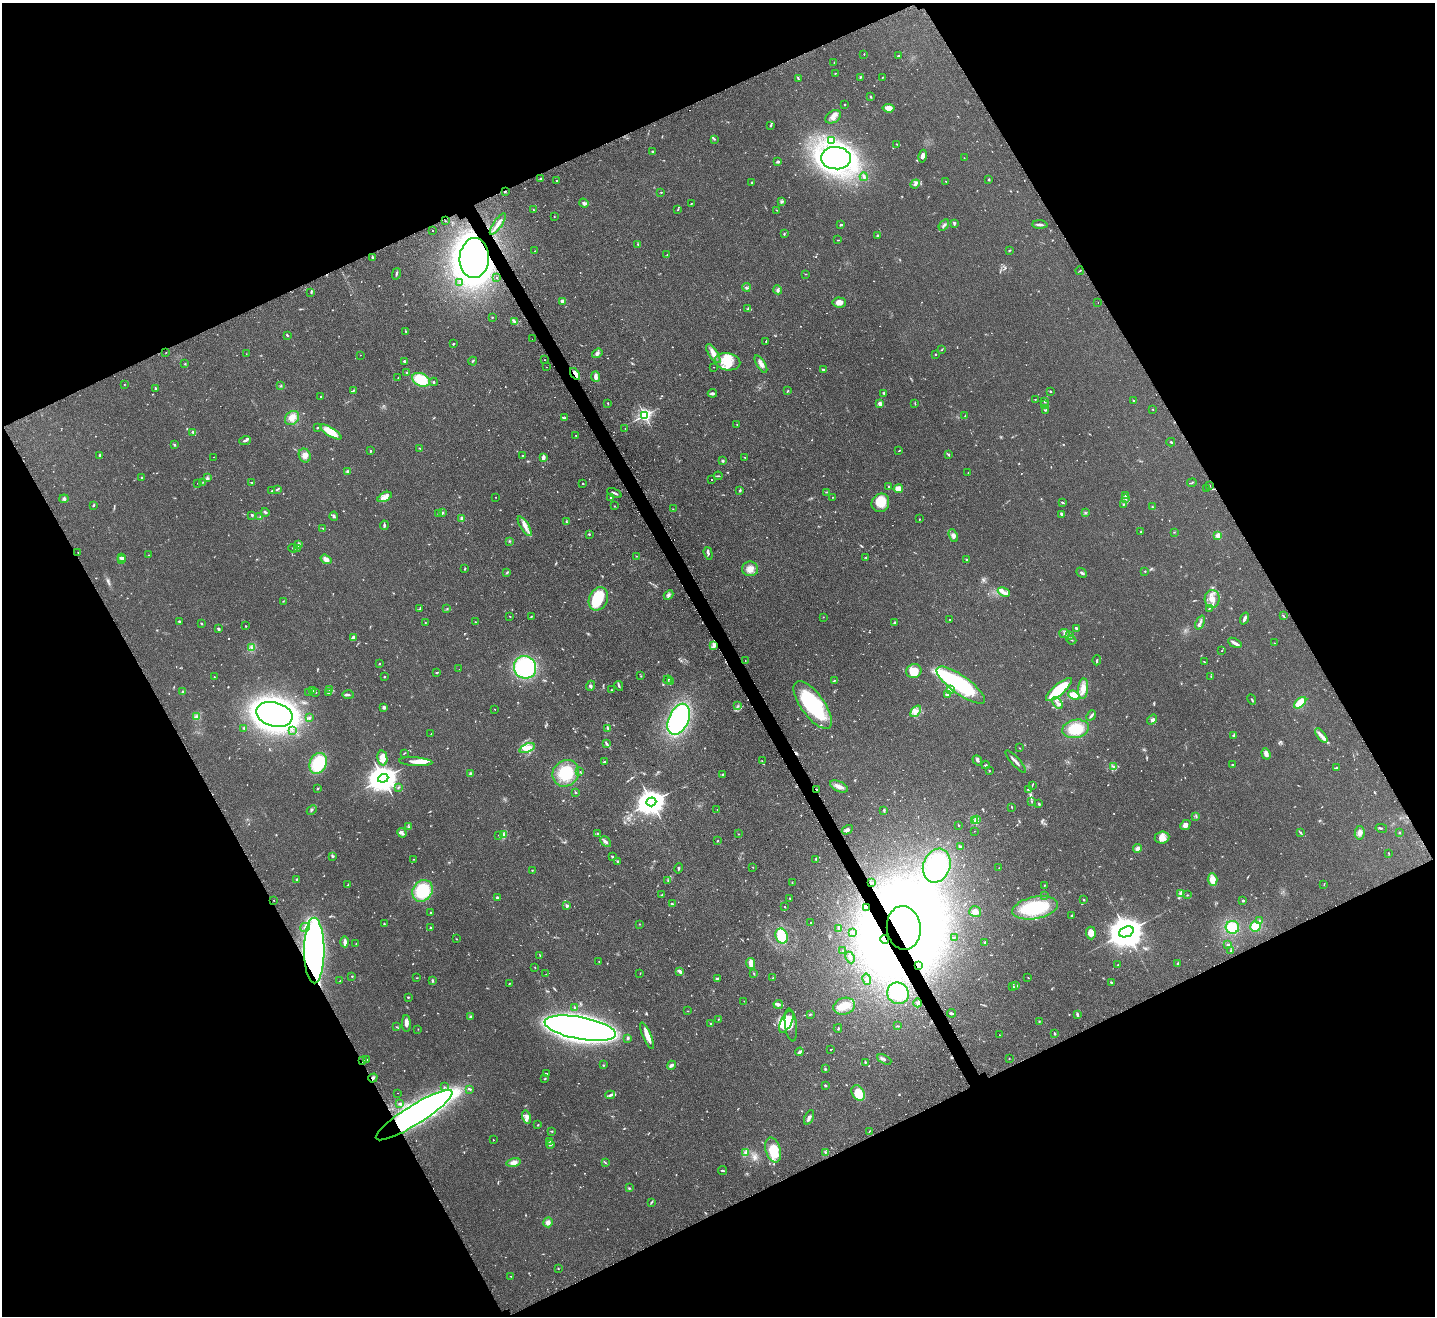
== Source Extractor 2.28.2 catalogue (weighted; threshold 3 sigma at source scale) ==
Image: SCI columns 37-5765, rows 200-5455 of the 5799 x 5790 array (HDU 1 of 3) = the unmasked area's bounding box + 8 px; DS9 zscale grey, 4 x 4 block average (1 PNG px = mean of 4 x 4 image px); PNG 1437 x 1318 px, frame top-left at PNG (2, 3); each listed source drawn as its Kron ellipse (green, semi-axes under 4 px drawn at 4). Shown black and unused: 46% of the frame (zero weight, under 2 of 3 exposures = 4% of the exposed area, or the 3 px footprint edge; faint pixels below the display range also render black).
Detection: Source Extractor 2.28.2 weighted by HDU 2 'WHT'. Background 0.11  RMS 0.0074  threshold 0.0335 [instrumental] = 3 sigma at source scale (4.5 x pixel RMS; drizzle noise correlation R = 1.50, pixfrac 1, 0.05/0.05 arcsec/px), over >= 5 px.
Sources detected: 965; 13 too faint to see at this stretch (4 x 4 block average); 24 inside a brighter object's white glare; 13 cosmic-ray / hot-pixel residue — neither listed nor drawn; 22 coinciding with a brighter row at this scale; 51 inside a brighter listed object's ellipse — not listed separately; of the other 842, all 500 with FLUX_AUTO >= 1.78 (the completeness limit of this list) listed and drawn (342 fainter detections not listed), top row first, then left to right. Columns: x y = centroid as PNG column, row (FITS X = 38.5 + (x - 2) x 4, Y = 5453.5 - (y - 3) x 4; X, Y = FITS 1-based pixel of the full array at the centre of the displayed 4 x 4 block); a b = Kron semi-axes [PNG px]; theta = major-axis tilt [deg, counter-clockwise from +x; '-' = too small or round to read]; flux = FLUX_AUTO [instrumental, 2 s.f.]
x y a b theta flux
864 54 2 2 - 2.2
898 56 2 2 - 4.5
834 62 2 2 - 2
835 73 2 2 - 2
860 77 3 2 - 3.9
882 77 3 2 - 3
798 78 4 2 - 4.4
870 96 3 2 - 3.9
845 104 2 2 - 4.2
888 108 6 4 -7 35
833 117 8 5 33 24
770 125 3 2 - 5.2
714 139 2 2 - 2.1
831 140 3 2 - 18
897 144 4 2 - 2.7
652 151 3 2 - 4.6
923 156 6 3 78 18
836 158 15 11 -4 2400
964 158 2 2 - 2.1
778 161 3 2 - 7.1
864 177 4 2 - 6.8
541 178 2 2 - 2.8
988 180 3 2 - 4.9
557 181 2 2 - 2.6
946 181 2 2 - 2.9
752 183 3 2 - 4.1
915 184 5 2 - 8.3
505 191 2 2 - 3.7
661 192 3 2 - 2.3
782 202 3 2 - 5.1
584 203 5 3 - 9.2
691 204 3 2 - 2.4
533 210 2 2 - 2.9
677 210 2 2 - 2.1
777 210 2 2 - 2.1
554 217 2 2 - 2.2
445 221 2 2 - 1.9
954 223 4 2 - 5.9
498 224 13 2 55 24
841 225 2 2 - 7
944 225 6 2 54 6.7
1040 225 8 2 -2 9.9
432 231 2 2 - 2.2
784 234 2 2 - 3.8
877 235 3 2 - 7.7
838 240 2 2 - 2
638 244 3 2 - 4.2
1009 250 2 2 - 2.5
535 251 2 2 - 1.8
667 254 3 2 - 2
373 258 4 2 - 5.4
474 258 20 14 86 3000
1079 271 4 2 - 3.1
396 274 6 2 75 6.4
805 274 3 2 - 2.2
497 278 2 2 - 5.6
460 283 2 2 - 2.2
746 287 4 2 - 4.2
778 290 4 2 - 6.6
311 292 2 2 - 2.7
562 301 3 2 - 14
839 302 6 5 - 25
1098 303 2 2 - 2.1
748 309 4 3 - 6.1
492 317 2 2 - 3.6
514 321 4 2 - 6.8
406 331 2 2 - 3.6
287 336 3 2 - 2.8
532 339 2 2 - 2.4
766 341 2 2 - 2.6
453 344 2 2 - 3.7
942 350 3 2 - 2.8
166 352 2 2 - 2.7
597 353 5 3 - 12
246 354 2 2 - 2.2
713 354 11 4 -57 31
935 354 2 2 - 3
360 355 2 2 - 2
545 360 2 2 - 2.7
404 361 2 2 - 34
473 361 4 2 - 4
727 362 13 8 -11 71
185 364 3 2 - 2.9
761 364 10 3 -59 24
546 367 2 2 - 1.9
714 367 2 2 - 1.9
823 369 3 2 - 3.8
406 373 3 2 - 3.7
575 374 6 3 -56 17
596 377 5 2 - 23
398 378 3 2 - 2.3
421 380 9 6 -24 140
434 382 4 2 - 2.8
124 385 2 2 - 4.2
281 385 2 2 - 1.9
156 388 4 2 - 5
354 390 4 2 - 3.7
788 391 3 2 - 2.6
1050 391 2 2 - 4.1
712 393 4 3 - 8.1
884 393 3 2 - 4.8
320 396 2 2 - 2.6
1035 399 2 2 - 2.3
1133 401 2 2 - 9.6
1044 402 2 2 - 2.2
608 403 3 2 - 3
880 403 2 2 - 79
915 403 3 2 - 2.7
1045 405 3 2 - 3.5
1153 409 2 2 - 2.5
1045 410 3 2 - 3.9
645 415 2 2 - 1100
965 416 2 2 - 1.9
292 418 8 6 46 34
565 418 4 2 - 3.6
737 424 2 2 - 2.6
317 428 2 2 - 4.4
625 428 2 2 - 1.8
192 432 3 3 - 5.7
330 432 12 4 -32 81
576 435 2 2 - 4.2
245 440 6 2 19 9.9
1171 442 4 2 - 3.4
174 445 2 2 - 21
419 448 3 2 - 1.9
370 451 2 2 - 4.2
899 451 2 2 - 3.2
948 454 3 2 - 4.3
100 455 2 2 - 9.6
305 455 7 6 - 21
522 455 2 2 - 2.8
214 457 2 2 - 2.5
543 457 4 2 - 20
745 457 3 2 - 2.1
723 461 3 3 - 4.5
347 471 3 3 - 5.1
968 473 2 2 - 2.3
718 476 4 2 - 4
141 477 2 2 - 3.5
207 478 3 3 - 6.1
711 479 2 2 - 4.3
203 482 2 2 - 2.4
252 482 4 2 - 3
198 483 2 2 - 2.7
1192 483 5 2 - 3.5
583 484 2 2 - 2.9
889 486 3 2 - 5
1209 486 2 2 - 4.4
277 489 4 2 - 6.1
898 489 5 3 - 41
1207 489 2 2 - 2.2
272 490 2 2 - 2.3
740 490 3 2 - 5.5
826 492 2 2 - 1.8
614 493 8 2 -25 8.1
1126 495 2 2 - 3.2
384 497 8 3 27 19
496 497 2 2 - 3.3
833 497 2 2 - 3.2
610 498 2 2 - 3.4
64 499 4 2 - 5.6
1126 499 2 2 - 1.9
1062 502 2 2 - 5.8
880 503 9 8 - 98
1124 504 2 2 - 1.9
93 505 3 2 - 6
614 506 2 2 - 1.8
1152 507 3 2 - 3.3
673 509 2 2 - 2
265 512 4 2 - 6.2
442 513 4 2 - 7.3
1085 513 3 2 - 4.2
438 514 3 2 - 2.6
1062 514 3 3 - 12
252 515 2 2 - 8.8
260 516 2 2 - 2.2
334 516 4 2 - 5.2
462 518 3 3 - 10
919 519 2 2 - 2
566 522 3 2 - 3
384 525 5 2 - 5.6
525 526 11 4 -58 26
323 528 3 2 - 3.4
1141 532 2 2 - 2.8
1174 532 2 2 - 2.5
589 534 2 2 - 4.4
953 535 7 4 -68 13
1218 535 2 2 - 140
510 541 3 2 - 2.3
298 545 4 3 - 11
293 548 5 2 - 4.1
297 548 2 2 - 5.5
78 552 2 2 - 3.3
708 553 6 2 -73 8.2
148 555 2 2 - 1.9
637 556 3 2 - 2.1
865 557 2 2 - 2.3
121 558 2 2 - 29
326 559 6 3 -34 26
966 559 2 2 - 2.8
122 560 4 3 - 9.8
465 569 3 2 - 3.3
750 569 8 7 - 32
1145 571 2 2 - 3.3
507 572 3 2 - 4.2
1082 573 6 2 -43 8.3
1004 592 6 3 -22 15
668 595 5 3 - 10
598 599 12 9 64 240
1212 599 9 7 88 39
283 601 2 2 - 2.2
1209 608 4 2 - 3.3
420 609 3 2 - 5.2
447 609 3 2 - 2.3
510 616 2 2 - 2.2
531 616 3 2 - 2.4
1283 616 3 2 - 3
823 617 2 2 - 2.8
1244 619 6 2 70 17
950 620 2 2 - 2.4
179 621 2 2 - 6.2
425 622 2 2 - 3
475 622 2 2 - 1.8
894 623 2 2 - 4.3
1200 623 7 2 67 9.8
201 624 2 2 - 4.1
246 626 2 2 - 2.8
218 629 3 2 - 7.2
1077 629 4 3 - 7.4
1064 633 5 4 - 13
1070 636 3 2 - 2.6
353 638 4 2 - 21
1071 640 5 2 - 4.2
1235 643 7 2 -31 22
1274 643 2 2 - 2.8
714 646 2 2 - 3.1
252 647 3 2 - 5.3
1222 650 2 2 - 1.9
745 660 2 2 - 1.8
1097 660 5 2 - 3.8
1204 662 3 2 - 2.4
379 664 2 2 - 2.9
525 667 11 11 - 450
459 669 2 2 - 2.4
914 671 8 7 - 69
437 672 4 2 - 3.2
641 676 2 2 - 2
214 677 2 2 - 4
384 677 2 2 - 11
1211 677 2 2 - 1.9
668 680 4 2 - 5.7
834 680 3 2 - 2.3
670 682 4 2 - 4.9
961 685 29 9 -36 450
590 686 5 3 - 8.2
619 686 5 2 - 7
950 689 3 3 - 14
1083 689 10 5 85 40
313 690 3 2 - 5.2
330 690 3 2 - 3.6
611 690 2 2 - 2.7
1059 690 16 5 41 200
182 692 2 2 - 3
308 692 2 2 - 2.3
316 692 3 2 - 2.6
328 693 3 2 - 4.3
348 695 6 2 -2 7.1
947 695 4 2 - 4.4
1074 695 6 4 -25 120
1252 699 5 2 - 4.8
1057 703 7 2 -51 11
1300 703 7 4 43 75
813 705 28 11 -54 370
738 706 2 2 - 3.2
384 707 4 3 - 8.9
495 709 2 2 - 2
916 711 6 4 51 19
274 714 18 12 -15 3100
1091 715 5 2 - 9.2
197 716 4 2 - 5.1
309 718 3 2 - 3.7
679 719 16 10 65 590
1152 719 5 3 - 11
244 728 3 2 - 3.1
608 728 4 2 - 4.5
1075 729 13 9 10 120
292 730 2 2 - 1.9
431 734 2 2 - 2.4
1233 736 3 2 - 4.7
1321 736 8 3 -54 16
607 744 4 2 - 6.9
527 748 8 4 20 36
1020 748 2 2 - 1.8
404 753 4 2 - 2.4
1266 754 6 4 -72 18
382 758 7 5 -78 40
977 760 5 3 - 9.3
762 761 3 2 - 2.1
416 762 17 4 -4 33
605 762 4 2 - 5.4
1016 762 15 2 -48 17
318 763 11 8 64 170
985 765 4 2 - 4.6
1232 765 2 2 - 3.2
1114 767 3 2 - 3.1
1336 768 4 2 - 7.7
989 770 3 2 - 1.9
580 772 2 2 - 2.6
471 773 2 2 - 3
566 773 14 12 48 150
723 774 2 2 - 4.4
383 778 5 4 - 6800
1032 785 2 2 - 2.1
839 786 10 5 -25 23
398 787 3 2 - 3.9
317 789 3 2 - 3.5
817 789 3 2 - 3.6
1028 789 3 2 - 4.2
575 792 3 2 - 3.8
1032 801 2 2 - 2
651 802 5 4 - 6000
1039 804 3 2 - 4.9
1012 807 2 2 - 3.5
717 809 2 2 - 1.8
312 810 5 2 - 4.4
884 810 3 2 - 3.5
1196 816 3 2 - 3.8
975 820 3 2 - 4.5
977 820 2 2 - 3.5
958 825 3 2 - 2.9
1185 825 6 4 43 21
408 827 2 2 - 3.2
1381 828 6 2 -11 5.1
847 830 6 3 30 11
974 831 2 2 - 2
402 833 5 3 - 11
1300 833 4 2 - 4.9
1360 833 7 5 81 18
1399 833 2 2 - 3.1
598 834 3 2 - 2.2
739 834 2 2 - 1.8
504 835 4 3 - 8.1
499 836 3 2 - 3
1162 838 7 6 - 34
717 841 3 2 - 3.1
606 842 6 3 -48 12
960 847 3 2 - 14
1138 848 5 3 - 11
1388 853 3 2 - 1.8
332 856 3 2 - 5.4
612 857 3 2 - 7.2
414 859 2 2 - 1.9
816 859 2 2 - 3.5
618 861 4 2 - 3.4
937 866 17 13 70 230
753 867 3 2 - 1.8
678 868 5 2 - 4.6
999 868 2 2 - 2.1
532 870 2 2 - 2.6
296 879 2 2 - 15
1212 879 6 5 - 47
668 881 3 2 - 3.3
872 882 2 2 - 2.8
792 883 3 2 - 3.1
1324 884 2 2 - 1.9
348 885 3 2 - 2
1044 885 2 2 - 8.7
422 891 11 9 52 210
1180 893 4 2 - 5.4
662 895 3 2 - 2.8
1187 895 2 2 - 2.4
1044 896 2 2 - 1.9
497 897 3 2 - 7.7
790 898 2 2 - 3
274 900 2 2 - 3.2
1084 900 2 2 - 5.5
1243 901 3 2 - 5.5
672 904 3 2 - 2.7
567 906 4 3 - 7.3
785 907 2 2 - 2.1
867 907 2 2 - 19
1035 908 23 11 11 270
431 912 2 2 - 3.7
975 912 6 5 - 22
1072 915 2 2 - 7
1259 921 2 2 - 7.8
811 922 2 2 - 4.1
384 924 2 2 - 3.1
640 924 2 2 - 1.9
1256 926 5 5 - 55
305 927 5 2 - 8
1232 927 7 6 - 83
430 928 2 2 - 5.4
838 928 4 2 - 4.1
904 928 22 17 -83 5800
852 932 3 2 - 2.9
1126 932 7 5 23 14000
1091 933 6 5 - 34
782 936 7 6 - 94
954 937 2 2 - 2.1
456 939 2 2 - 2.2
885 939 4 3 - 17
345 942 5 2 - 21
984 942 2 2 - 10
356 944 2 2 - 2
1227 945 2 2 - 2.5
314 950 33 10 -90 1100
843 950 2 2 - 5.3
1231 950 2 2 - 1.9
540 955 3 2 - 1.8
850 957 6 2 -64 6.8
599 961 2 2 - 3.5
751 964 6 3 -78 35
1178 964 3 2 - 5.2
919 965 2 2 - 2.9
1118 965 2 2 - 2.1
535 967 2 2 - 2.3
679 971 4 2 - 17
640 973 2 2 - 2
546 974 3 2 - 2.1
754 974 2 2 - 4
352 976 2 2 - 3.3
416 978 2 2 - 1.9
772 978 2 2 - 1.8
1028 978 2 2 - 2
717 979 3 2 - 14
867 979 6 4 -79 12
340 981 2 2 - 2.3
432 981 3 2 - 5.3
1111 982 3 2 - 4.5
509 984 3 2 - 3.2
1016 986 2 2 - 9.7
1013 987 3 2 - 2.6
898 993 11 10 - 100
408 997 2 2 - 3.5
744 1001 2 2 - 1.9
918 1003 4 3 - 9.1
778 1004 4 3 - 11
844 1006 11 8 17 55
574 1007 2 2 - 2.1
688 1011 2 2 - 2
951 1013 4 2 - 9.1
810 1014 3 2 - 3.2
1077 1014 4 2 - 7.7
470 1017 3 2 - 7.3
718 1019 2 2 - 2.2
1039 1021 2 2 - 2.8
786 1022 12 5 63 89
406 1023 8 3 -88 19
711 1024 2 2 - 5.2
791 1025 16 6 -83 50
898 1026 4 2 - 3.2
397 1027 2 2 - 2.7
580 1028 36 11 -10 5200
838 1028 4 2 - 3.4
418 1029 2 2 - 1.8
1055 1033 3 2 - 4
999 1035 2 2 - 3.2
647 1036 14 3 -66 43
628 1038 3 2 - 7.2
831 1049 3 2 - 1.8
800 1052 4 2 - 11
884 1059 8 2 -27 5.6
1009 1059 2 2 - 1.8
367 1060 2 2 - 3.5
363 1061 2 2 - 5.4
865 1062 2 2 - 2
603 1065 3 2 - 2.6
671 1065 5 2 - 12
825 1069 3 2 - 4.4
546 1073 3 2 - 4.5
373 1078 5 3 - 11
545 1079 3 2 - 3.3
825 1085 3 2 - 5.3
444 1087 2 2 - 2.4
470 1089 3 2 - 4.4
398 1093 2 2 - 3
858 1093 8 6 -61 86
610 1095 5 3 - 9.1
399 1104 3 2 - 4
414 1115 45 9 32 2300
526 1117 6 3 -75 12
809 1117 8 3 65 13
538 1125 2 2 - 8.4
552 1131 2 2 - 2.7
869 1131 2 2 - 1.9
493 1140 2 2 - 1.9
549 1141 4 2 - 4
550 1144 4 2 - 6
773 1150 13 7 -73 130
745 1153 4 2 - 7.4
825 1153 3 2 - 3.3
605 1162 3 2 - 2.9
514 1163 7 4 11 23
722 1170 4 2 - 5
629 1188 2 2 - 2.3
651 1202 3 2 - 4.6
548 1222 5 5 - 17
558 1268 2 2 - 2.1
511 1276 2 2 - 1.8
Overlapping masked pixels (flux is a lower limit): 11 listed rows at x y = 505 191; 474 258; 575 374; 817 789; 867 907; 904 928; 885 939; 314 950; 363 1061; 373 1078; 414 1115
Diffuse or blended objects may show on this block-average render without a row.